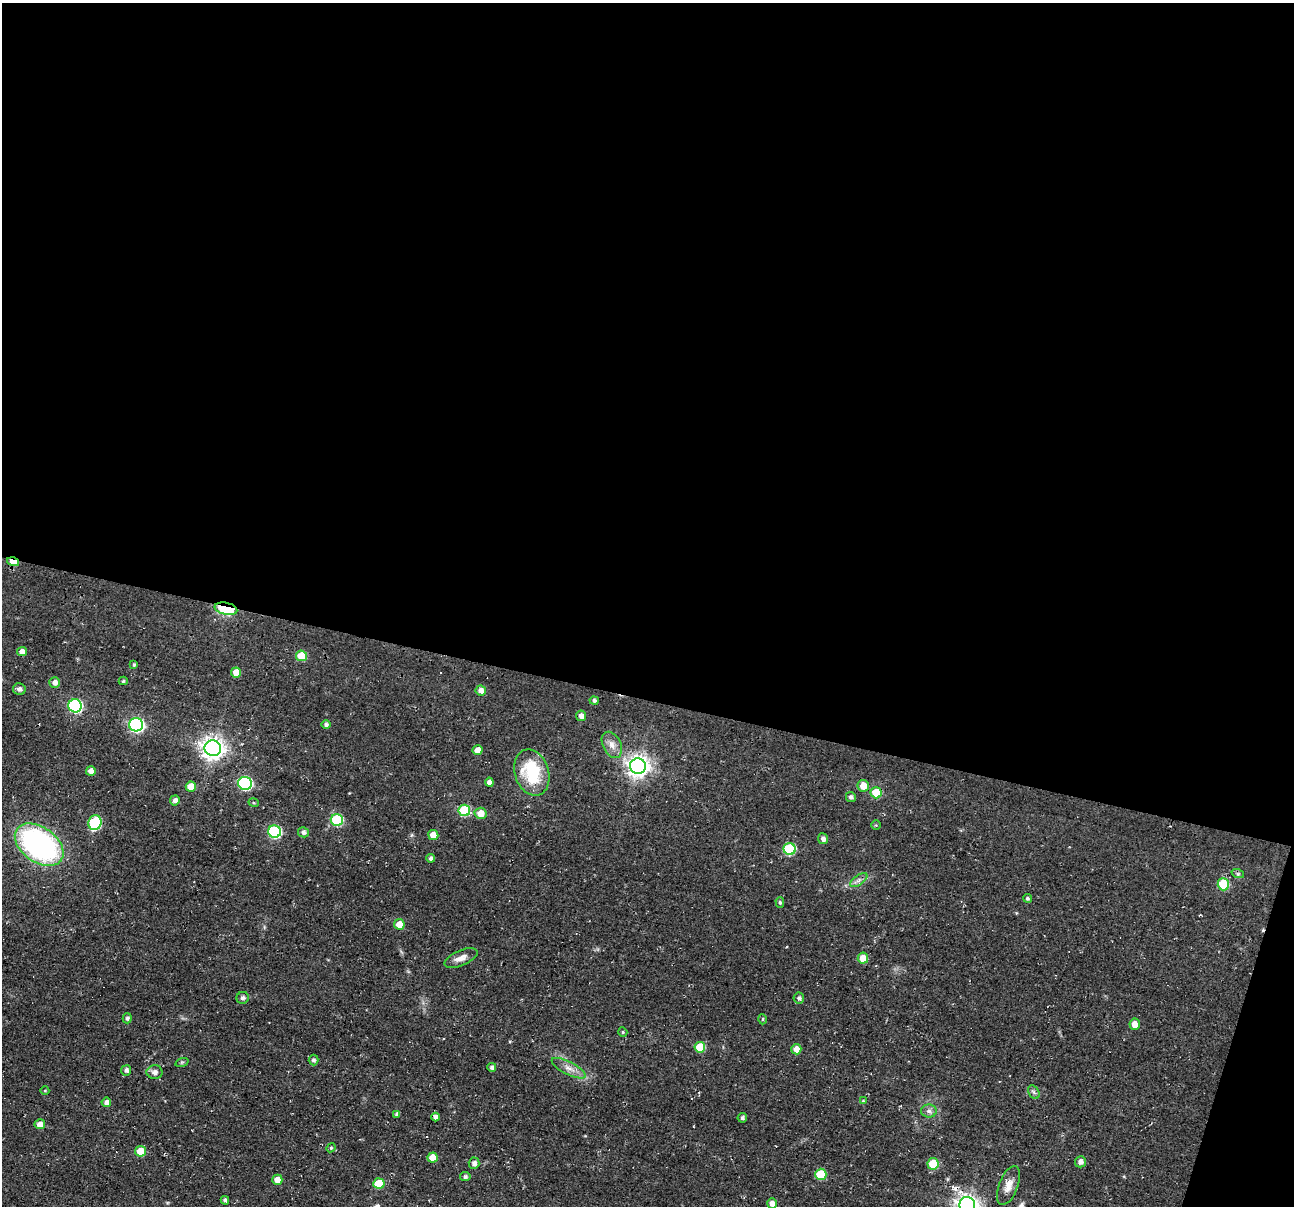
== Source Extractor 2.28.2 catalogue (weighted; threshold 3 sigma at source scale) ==
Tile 4 of 4 x 4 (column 4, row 1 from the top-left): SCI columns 3883-5174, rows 3772-4975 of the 5174 x 5222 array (HDU 1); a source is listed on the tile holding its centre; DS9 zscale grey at full resolution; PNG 1296 x 1208 px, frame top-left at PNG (2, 3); each listed source drawn as its Kron ellipse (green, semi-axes under 4 px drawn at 4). Shown black and unused: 59% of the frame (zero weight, under 2 of 3 exposures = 2% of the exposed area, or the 3 px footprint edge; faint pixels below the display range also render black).
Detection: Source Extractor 2.28.2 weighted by HDU 2 'WHT'; one run over the whole footprint, this tile lists its part. Background 0.0471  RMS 0.008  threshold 0.0362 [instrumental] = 3 sigma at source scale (4.5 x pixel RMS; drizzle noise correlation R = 1.50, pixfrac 1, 0.05/0.05 arcsec/px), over >= 5 px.
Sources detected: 90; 4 cosmic-ray / hot-pixel residue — neither listed nor drawn; the other 86 listed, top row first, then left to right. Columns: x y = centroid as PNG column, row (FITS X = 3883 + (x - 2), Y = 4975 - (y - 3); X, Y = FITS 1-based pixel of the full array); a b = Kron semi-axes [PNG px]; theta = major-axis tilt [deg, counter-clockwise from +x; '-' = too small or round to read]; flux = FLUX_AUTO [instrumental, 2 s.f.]
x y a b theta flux
13 562 6 4 -15 9.8
226 609 11 6 -11 64
22 652 5 4 - 5
301 656 5 5 - 20
134 664 4 3 - 1.2
236 672 5 5 - 9.6
123 681 4 4 - 1.2
55 682 5 5 - 4
19 689 6 5 - 3.1
481 690 5 5 - 4.4
594 700 4 4 - 2
75 706 7 6 - 110
581 716 5 5 - 4.1
136 725 7 6 - 170
326 725 4 4 - 2
612 745 14 9 -64 6.2
213 748 8 7 - 600
478 750 5 5 - 7.4
638 766 8 7 - 540
91 771 5 4 - 4.9
532 773 23 17 -72 42
489 782 4 4 - 3.5
245 783 7 6 - 100
191 786 5 5 - 11
863 786 6 5 - 9.8
876 793 6 5 - 22
851 797 5 5 - 2.2
175 800 5 5 - 4
254 803 5 3 - 0.83
464 810 6 5 - 46
481 813 6 5 - 8.8
337 820 6 6 - 49
95 823 7 6 - 64
876 825 4 4 - 0.93
275 832 6 6 - 85
304 832 5 5 - 2.8
433 835 5 5 - 8.8
823 839 5 5 - 2.9
39 845 27 17 -36 180
790 849 6 6 - 52
431 858 4 4 - 2.5
1238 874 6 4 -18 1.3
859 880 10 5 36 2.6
1223 884 6 5 - 33
1027 898 4 4 - 1.4
780 903 5 4 - 1.3
399 924 5 5 - 12
461 958 18 7 23 6
863 958 5 5 - 11
243 998 6 6 - 2.1
799 998 5 5 - 1.9
127 1018 5 4 - 2
763 1019 5 3 - 0.88
1135 1024 6 5 - 6.8
623 1032 5 4 - 1.1
700 1047 5 5 - 21
796 1049 5 5 - 7.3
314 1060 5 5 - 1.9
182 1062 7 4 18 1.2
492 1067 4 4 - 2.8
569 1068 19 6 -27 6.4
126 1070 5 5 - 2.5
155 1072 8 7 - 3.8
45 1091 4 4 - 0.86
1034 1092 7 5 -59 1.7
863 1100 4 3 - 0.6
106 1102 5 4 - 4.2
929 1111 8 6 -2 2.7
397 1114 4 4 - 2.4
435 1117 4 4 - 3.3
742 1118 4 4 - 1.9
40 1124 5 5 - 5.6
331 1148 5 4 - 1
141 1151 5 5 - 17
433 1158 5 5 - 9.5
1080 1162 6 5 - 3.6
474 1163 5 5 - 3.2
933 1164 6 5 - 23
821 1174 6 5 - 27
465 1177 5 4 - 1.9
277 1180 5 5 - 7.2
379 1183 5 5 - 21
1008 1186 20 9 69 7.8
225 1200 4 4 - 2
772 1204 5 5 - 4.7
967 1205 8 8 - 540
Overlapping masked pixels (flux is a lower limit): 3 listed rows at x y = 13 562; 226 609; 967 1205
Isophote crosses this tile's border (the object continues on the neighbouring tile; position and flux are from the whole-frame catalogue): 1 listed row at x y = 967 1205